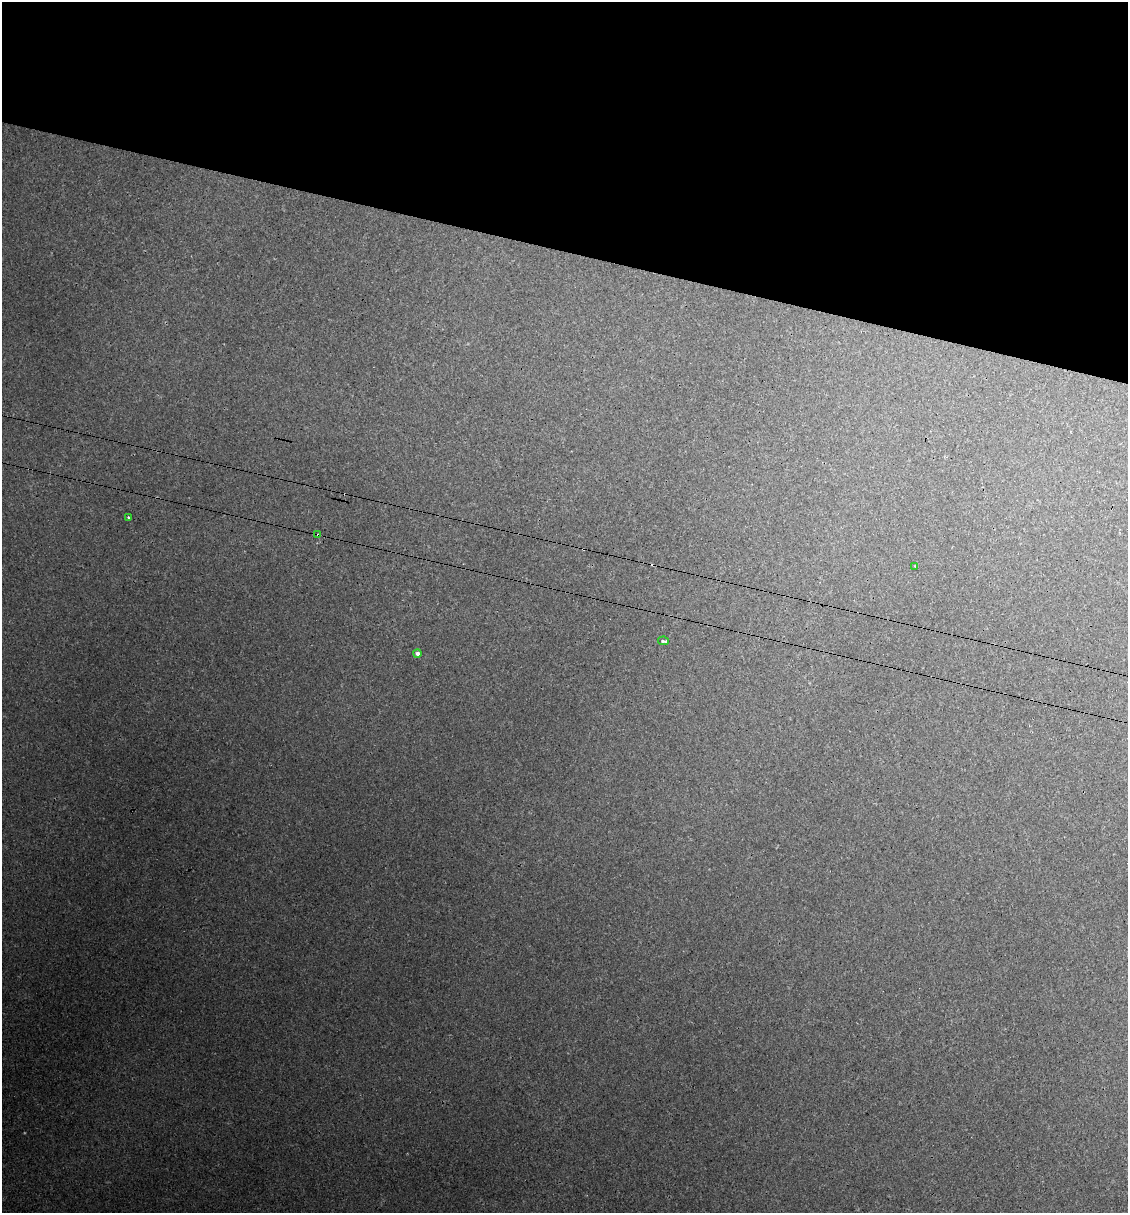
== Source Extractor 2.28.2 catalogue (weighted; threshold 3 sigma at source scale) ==
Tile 2 of 4 x 4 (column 2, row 1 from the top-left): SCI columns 1313-2438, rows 3693-4903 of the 4996 x 4970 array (HDU 1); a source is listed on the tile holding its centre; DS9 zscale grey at full resolution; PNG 1130 x 1215 px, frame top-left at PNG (2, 2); each listed source drawn as its Kron ellipse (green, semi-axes under 4 px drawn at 4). Shown black and unused: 21% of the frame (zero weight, under 3 of 4 exposures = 8% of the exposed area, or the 3 px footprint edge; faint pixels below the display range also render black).
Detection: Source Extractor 2.28.2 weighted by HDU 2 'WHT'; one run over the whole footprint, this tile lists its part. Background 0.0181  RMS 0.0024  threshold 0.0108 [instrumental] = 3 sigma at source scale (4.5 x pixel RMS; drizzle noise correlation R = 1.50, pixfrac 1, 0.05/0.05 arcsec/px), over >= 5 px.
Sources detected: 7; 2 cosmic-ray / hot-pixel residue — neither listed nor drawn; the other 5 listed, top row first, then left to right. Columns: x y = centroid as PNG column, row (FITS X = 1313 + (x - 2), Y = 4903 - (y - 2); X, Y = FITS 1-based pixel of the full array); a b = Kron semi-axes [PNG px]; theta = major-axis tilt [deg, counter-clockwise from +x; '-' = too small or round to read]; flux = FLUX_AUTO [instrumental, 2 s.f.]
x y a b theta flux
129 518 3 3 - 0.67
318 535 4 3 - 0.29
915 566 4 3 - 0.25
663 641 5 3 - 1.1
418 653 4 4 - 0.89
Overlapping masked pixels (flux is a lower limit): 1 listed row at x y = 318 535